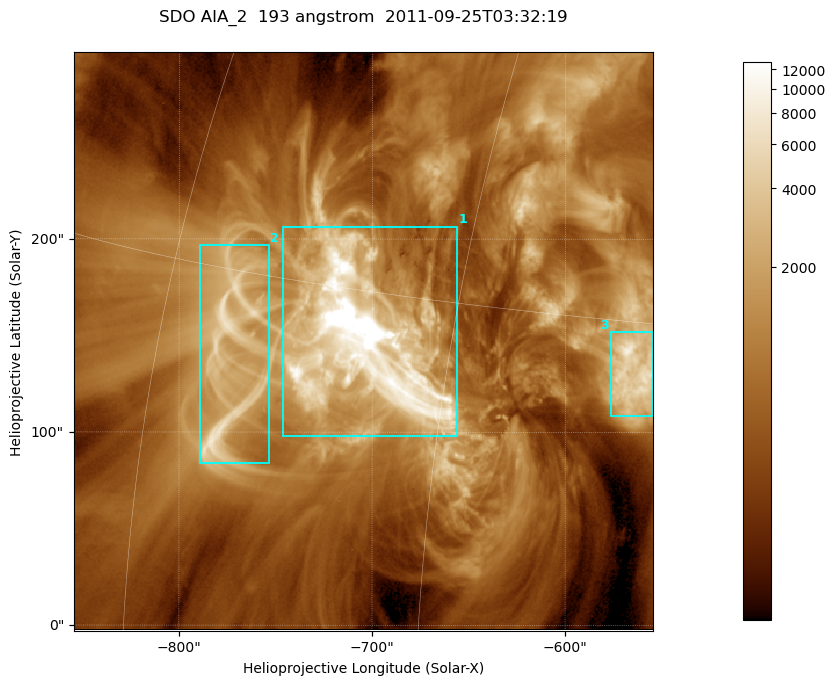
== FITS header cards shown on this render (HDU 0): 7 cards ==
TELESCOP= 'SDO     '           /
INSTRUME= 'AIA_2   '           /
WAVELNTH=                  193 /
WAVEUNIT= 'angstrom'           /
DATE-OBS= '2011-09-25T03:32:19.84' /
CTYPE1  = 'HPLN-TAN'           /
CTYPE2  = 'HPLT-TAN'           /

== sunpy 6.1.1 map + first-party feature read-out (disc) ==
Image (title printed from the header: SDO AIA_2  193 angstrom  2011-09-25T03:32:19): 499 x 499 px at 0.601 arcsec/px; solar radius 957 arcsec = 1592 px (partial field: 3.1% of the solar disc is inside the frame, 100% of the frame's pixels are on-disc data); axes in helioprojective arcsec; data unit not stated in the header (colour bar unlabelled)
Orientation: roll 0.0578 deg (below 1 deg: not rotated)
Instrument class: DISC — disc imager (sunpy class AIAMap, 193 A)
Bright regions (active regions / flare kernels): reference = the on-disc median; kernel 5 px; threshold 5 sigma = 2211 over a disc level ~662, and >= 1.15x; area >= 249 px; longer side >= 6 px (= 3.6 arcsec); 3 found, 3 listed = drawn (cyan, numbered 1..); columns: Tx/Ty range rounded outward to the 2 arcsec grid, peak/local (2 s.f.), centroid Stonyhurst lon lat
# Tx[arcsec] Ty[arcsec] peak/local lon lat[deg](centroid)
1 -748..-656 98..208 80 -49 +13
2 -790..-752 84..198 10 -56 +12
3 -578..-554 108..152 12 -37 +13